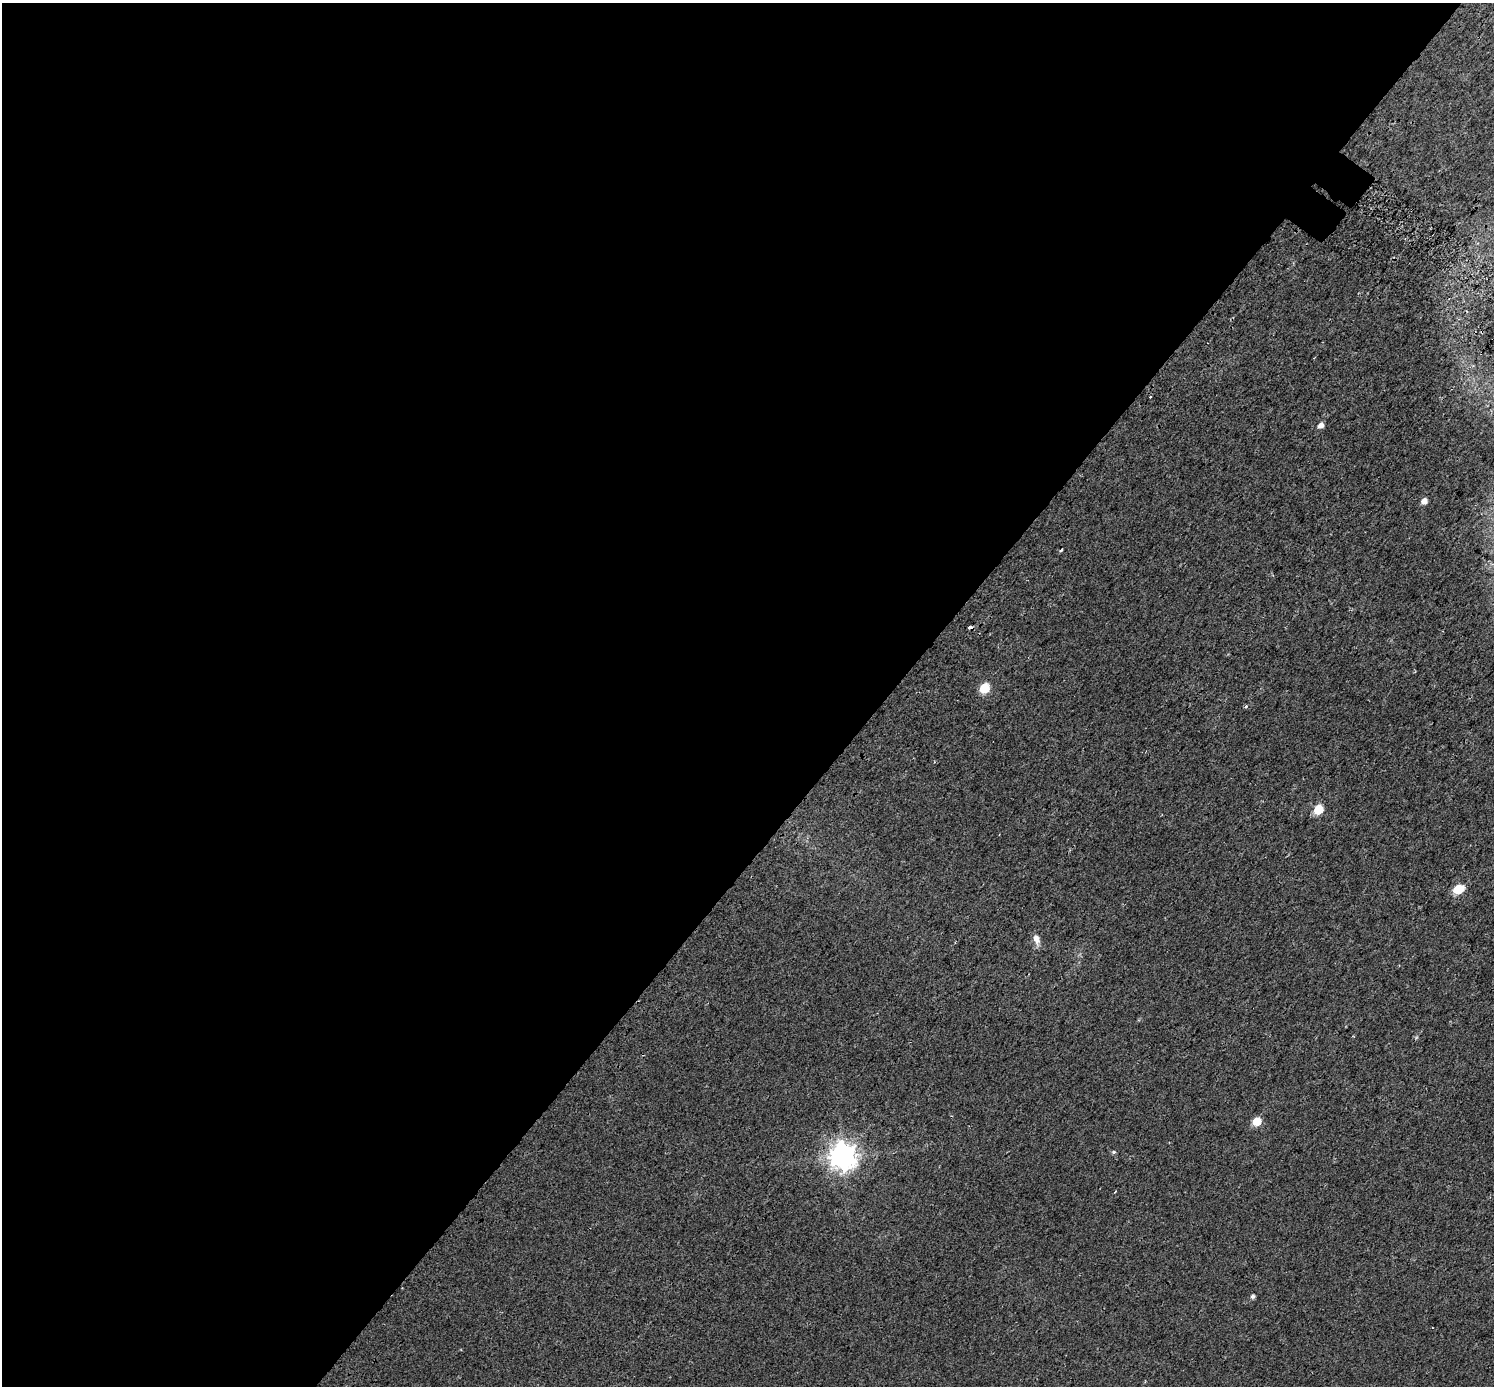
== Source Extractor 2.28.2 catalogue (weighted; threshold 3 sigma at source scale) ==
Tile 5 of 4 x 4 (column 1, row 2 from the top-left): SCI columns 62-1553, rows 3036-4419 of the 6097 x 6135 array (HDU 1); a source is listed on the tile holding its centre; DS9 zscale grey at full resolution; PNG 1496 x 1388 px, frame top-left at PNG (2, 3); no overlay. Shown black and unused: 60% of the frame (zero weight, under 2 of 3 exposures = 4% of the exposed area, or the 3 px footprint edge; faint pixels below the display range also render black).
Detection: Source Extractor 2.28.2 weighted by HDU 2 'WHT'; one run over the whole footprint, this tile lists its part. Background 0.0241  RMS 0.01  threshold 0.0453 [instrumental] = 3 sigma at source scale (4.5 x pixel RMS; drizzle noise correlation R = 1.50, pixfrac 1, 0.0396/0.0396 arcsec/px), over >= 5 px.
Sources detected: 15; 1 cosmic-ray / hot-pixel residue — not listed; the other 14 listed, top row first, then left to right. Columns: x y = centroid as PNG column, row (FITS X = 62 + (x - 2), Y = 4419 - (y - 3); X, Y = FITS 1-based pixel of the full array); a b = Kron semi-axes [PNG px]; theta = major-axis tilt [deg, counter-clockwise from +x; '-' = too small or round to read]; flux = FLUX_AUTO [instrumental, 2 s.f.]
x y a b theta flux
1150 397 3 3 - 3.2
1321 425 5 4 - 6.1
1424 501 5 5 - 7.2
970 627 4 3 - 8.5
984 688 6 6 - 49
1246 706 4 4 - 1.6
1318 810 6 5 - 34
1458 889 7 5 26 41
1036 939 14 7 -71 6.4
1257 1121 6 5 - 30
1114 1152 6 4 1 1.7
843 1156 9 9 - 1000
1115 1191 3 2 - 1.2
1253 1296 6 5 - 2.1
Overlapping masked pixels (flux is a lower limit): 1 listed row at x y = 970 627